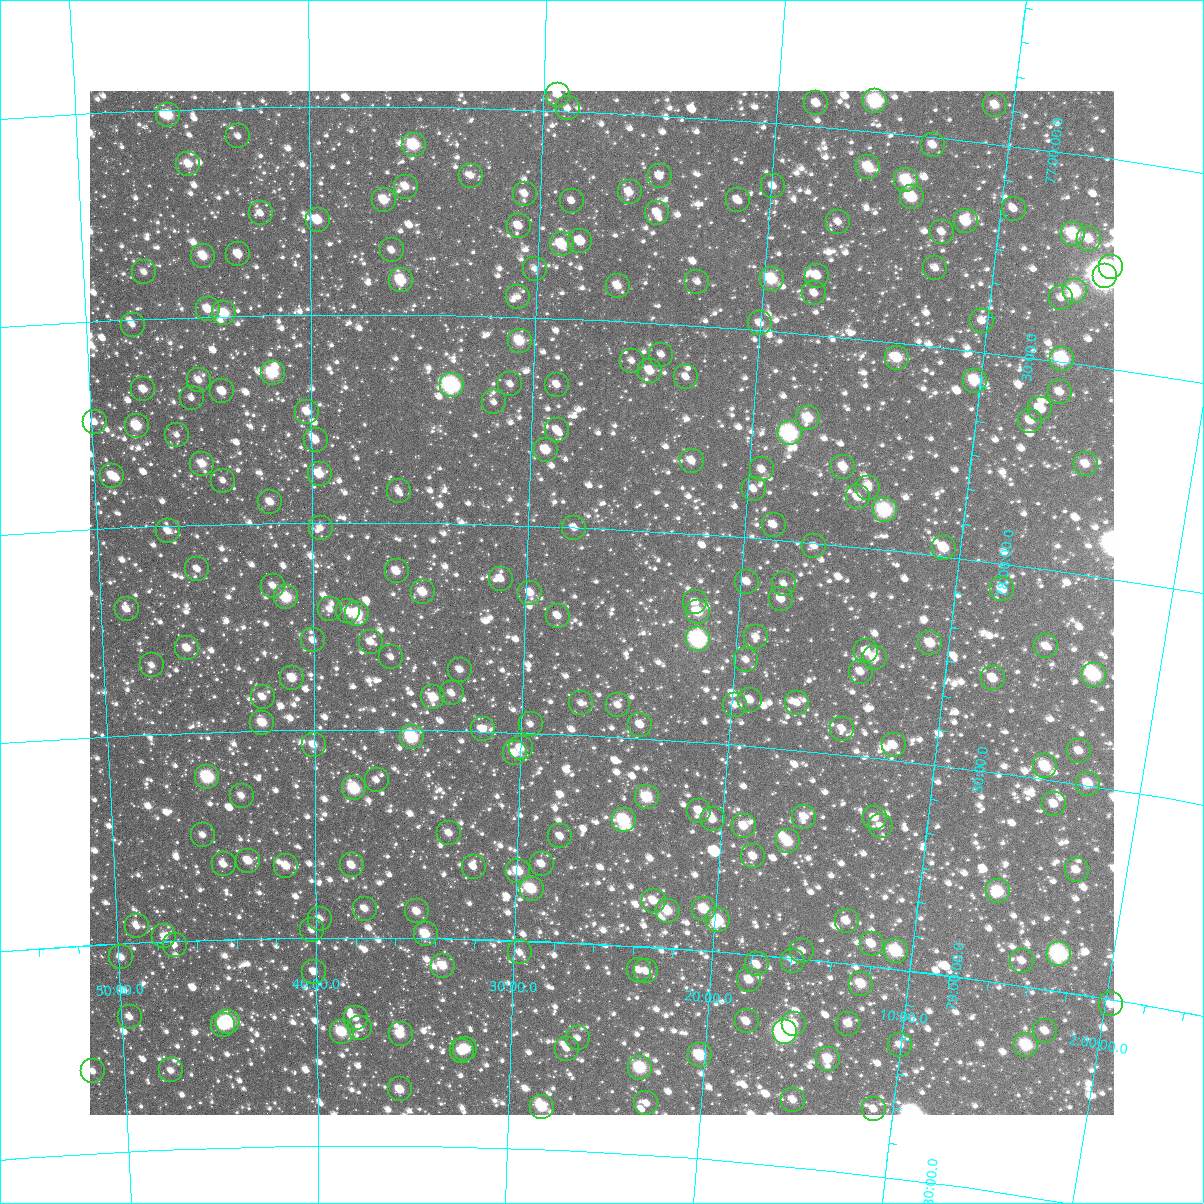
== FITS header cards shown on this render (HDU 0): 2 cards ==
NAXIS1  =                 1024
NAXIS2  =                 1024

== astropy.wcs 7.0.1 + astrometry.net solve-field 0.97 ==
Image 1024 x 1024 px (HDU 0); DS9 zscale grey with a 90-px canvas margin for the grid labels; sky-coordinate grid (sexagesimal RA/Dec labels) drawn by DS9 from the SOLVED WCS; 246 Tycho-2 reference stars matched to detected sources circled (green)
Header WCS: RA---TAN-SIP/DEC--TAN-SIP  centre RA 02:26:26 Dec +78:11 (36.61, +78.18 deg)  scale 8.66 arcsec/px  FOV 147.8' x 147.9'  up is +177 deg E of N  parity flipped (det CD > 0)
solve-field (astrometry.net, Tycho-2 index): VERIFIED the header's WCS against the Tycho-2 star catalogue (verified at 6 index scales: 10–246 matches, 0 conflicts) and refined it, rather than solving blind
Solved WCS: RA---TAN-SIP/DEC--TAN-SIP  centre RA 02:26:27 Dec +78:11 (36.61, +78.18 deg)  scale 8.67 arcsec/px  FOV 147.9' x 147.9'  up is +177 deg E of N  parity flipped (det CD > 0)
The solver's refit moves the header's centre by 0.59 arcsec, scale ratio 1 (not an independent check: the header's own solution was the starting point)
Tycho-2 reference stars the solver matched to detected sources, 246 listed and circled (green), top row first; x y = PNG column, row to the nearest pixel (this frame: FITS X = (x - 90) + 1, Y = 1024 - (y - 91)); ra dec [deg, ICRS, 3 dp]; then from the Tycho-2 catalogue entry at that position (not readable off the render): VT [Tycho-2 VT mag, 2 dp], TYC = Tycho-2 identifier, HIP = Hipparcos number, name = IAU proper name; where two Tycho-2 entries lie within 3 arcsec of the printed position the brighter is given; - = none
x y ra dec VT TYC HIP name
558 95 37.337 +76.962 11.43 4499-1085-1 - -
875 101 33.960 +76.928 8.60 4499-1149-1 - -
816 103 34.584 +76.946 11.49 4499-1259-1 - -
995 105 32.687 +76.908 10.89 4499-1219-1 - -
568 108 37.230 +76.994 12.01 4499-188-1 - -
168 115 41.508 +77.013 9.77 4512-1246-1 - -
238 136 40.762 +77.068 12.03 4512-99-1 - -
414 145 38.874 +77.090 9.43 4499-920-1 - -
933 145 33.303 +77.019 11.05 4499-1167-1 - -
188 164 41.306 +77.132 10.82 4512-1852-1 - -
868 167 33.968 +77.087 9.88 4499-2147-1 - -
471 176 38.253 +77.163 12.07 4499-986-1 - -
660 176 36.209 +77.147 11.82 4499-902-1 - -
906 180 33.547 +77.110 9.50 4499-2125-1 - -
773 186 34.978 +77.153 11.53 4499-2103-1 - -
406 187 38.958 +77.192 10.76 4499-474-1 - -
630 192 36.525 +77.189 10.86 4499-286-1 - -
525 194 37.661 +77.203 11.57 4499-240-1 - -
912 197 33.474 +77.149 9.67 4499-2045-1 - -
384 200 39.190 +77.224 10.58 4499-1066-1 - -
738 200 35.348 +77.193 11.44 4499-1923-1 - -
572 201 37.148 +77.216 12.36 4499-1073-1 - -
1014 209 32.362 +77.150 12.38 4499-1981-1 - -
261 213 40.535 +77.255 11.80 4512-516-1 - -
657 213 36.211 +77.235 11.03 4499-758-1 - -
318 220 39.915 +77.272 10.15 4499-836-1 - -
966 221 32.860 +77.193 10.12 4499-2050-1 - -
838 222 34.240 +77.225 11.71 4499-1943-1 - -
519 226 37.715 +77.281 11.47 4499-1070-1 - -
942 232 33.108 +77.225 12.03 4499-2008-1 - -
1073 234 31.685 +77.191 9.39 4499-1833-1 - -
1089 239 31.510 +77.198 10.70 4499-1905-1 - -
580 241 37.037 +77.313 10.78 4499-1077-1 - -
562 244 37.239 +77.322 9.92 4499-880-1 - -
392 250 39.102 +77.345 11.33 4499-114-1 - -
238 254 40.788 +77.352 10.91 4512-2146-1 - -
203 256 41.175 +77.354 10.11 4512-1094-1 - -
1111 267 31.227 +77.257 10.10 4499-1648-1 - -
935 268 33.133 +77.313 11.61 4499-1792-1 - -
535 269 37.526 +77.382 11.87 4499-678-1 - -
144 272 41.829 +77.388 12.09 4512-1144-1 - -
817 276 34.420 +77.359 10.91 4499-1768-1 - -
1105 276 31.281 +77.281 5.31 4499-2252-1 9727 -
772 279 34.915 +77.375 9.48 4499-2102-1 - -
401 280 39.003 +77.416 9.62 4499-62-1 - -
697 282 35.727 +77.395 12.34 4499-2160-1 - -
618 286 36.604 +77.415 10.72 4499-296-1 - -
1075 291 31.585 +77.327 9.37 4499-1489-1 - -
814 293 34.432 +77.402 11.92 4499-1634-1 - -
518 297 37.699 +77.452 11.92 4499-282-1 - -
1061 298 31.725 +77.348 12.26 4499-1806-1 - -
208 309 41.139 +77.482 10.59 4512-552-1 - -
224 313 40.959 +77.494 9.78 4512-410-1 - -
982 321 32.560 +77.427 11.33 4499-1532-1 - -
760 323 35.004 +77.484 11.30 4499-1719-1 - -
133 325 41.983 +77.514 12.36 4512-776-1 - -
520 341 37.668 +77.557 9.89 4499-630-1 - -
661 355 36.077 +77.575 12.50 4499-236-1 - -
897 358 33.448 +77.538 10.30 4499-1609-1 - -
1062 359 31.626 +77.492 8.75 4499-2238-1 - -
632 361 36.404 +77.594 11.83 4499-238-1 - -
650 371 36.195 +77.616 10.94 4499-976-1 - -
273 373 40.434 +77.639 9.12 4512-932-1 12578 -
686 377 35.786 +77.625 11.77 4499-806-1 - -
199 380 41.263 +77.652 11.26 4512-111-1 - -
975 381 32.557 +77.571 9.73 4499-2021-1 10125 -
510 384 37.756 +77.663 11.83 4499-580-1 - -
452 385 38.418 +77.667 7.74 4499-676-1 11906 -
557 385 37.231 +77.659 11.54 4499-96-1 - -
143 389 41.893 +77.670 10.70 4512-592-1 - -
222 391 41.004 +77.681 11.05 4512-2454-1 - -
1060 392 31.601 +77.572 12.25 4499-2123-1 - -
192 398 41.352 +77.694 12.40 4512-718-1 - -
494 402 37.934 +77.707 12.33 4499-330-1 - -
1040 409 31.790 +77.619 10.86 4499-2085-1 - -
307 412 40.050 +77.733 10.77 4512-57-1 - -
808 418 34.378 +77.702 10.04 4499-1747-1 - -
1030 421 31.884 +77.651 10.82 4499-1741-1 - -
95 422 42.460 +77.743 11.61 4512-574-1 - -
137 426 41.984 +77.757 9.62 4512-2465-1 - -
557 430 37.211 +77.769 11.37 4499-208-1 - -
790 433 34.576 +77.743 7.81 4499-1478-1 10750 -
177 435 41.532 +77.782 12.39 4512-2241-1 - -
316 440 39.955 +77.802 11.00 4499-212-1 - -
546 450 37.328 +77.818 10.35 4499-358-1 - -
692 461 35.662 +77.825 10.93 4499-518-1 - -
202 464 41.252 +77.854 10.47 4512-2261-1 - -
1086 464 31.202 +77.735 11.03 4499-1574-1 - -
843 467 33.931 +77.811 10.45 4499-2019-1 - -
762 469 34.854 +77.834 11.26 4499-1376-1 - -
320 474 39.914 +77.884 10.37 4499-906-1 - -
112 476 42.291 +77.874 10.36 4512-1737-1 - -
223 481 41.021 +77.896 12.22 4512-2509-1 - -
868 488 33.625 +77.856 11.27 4499-1396-1 - -
754 489 34.931 +77.884 11.88 4499-1775-1 - -
399 491 39.003 +77.925 11.96 4499-586-1 - -
858 497 33.736 +77.880 11.03 4499-1328-1 - -
270 502 40.484 +77.950 10.92 4512-1671-1 - -
885 510 33.411 +77.905 8.53 4499-1722-1 10371 -
774 525 34.671 +77.965 11.57 4499-1362-1 - -
321 528 39.905 +78.014 11.94 4499-548-1 - -
574 528 36.967 +78.002 11.62 4499-72-1 - -
168 531 41.673 +78.013 11.30 4512-837-1 - -
814 546 34.180 +78.008 11.94 4499-1656-1 - -
944 548 32.686 +77.979 10.30 4499-2170-1 - -
197 569 41.347 +78.107 11.61 4512-803-1 - -
397 571 39.023 +78.118 10.79 4499-661-1 - -
501 579 37.801 +78.131 11.18 4499-543-1 - -
747 582 34.928 +78.106 11.19 4499-1280-1 - -
784 584 34.492 +78.104 12.19 4499-1686-1 - -
273 586 40.468 +78.151 11.52 4512-727-1 - -
1002 589 31.956 +78.062 11.73 4499-1671-1 - -
423 592 38.712 +78.167 10.35 4499-527-1 - -
530 593 37.451 +78.162 11.23 4499-573-1 - -
286 597 40.317 +78.180 9.40 4512-1837-1 12535 -
781 599 34.510 +78.142 11.22 4499-1577-1 - -
695 602 35.512 +78.165 12.20 4499-297-1 - -
127 609 42.194 +78.197 11.23 4512-1345-1 - -
330 609 39.801 +78.210 11.84 4499-433-1 - -
348 611 39.596 +78.214 11.73 4499-615-1 - -
698 612 35.469 +78.188 10.01 4499-793-1 - -
357 614 39.483 +78.221 9.43 4499-927-1 - -
558 616 37.118 +78.216 11.34 4499-221-1 - -
756 637 34.766 +78.238 11.59 4499-1900-1 - -
698 639 35.446 +78.254 7.55 4499-517-1 - -
313 640 40.004 +78.284 11.40 4512-1301-1 - -
371 642 39.318 +78.288 11.58 4499-253-1 - -
930 643 32.714 +78.211 10.57 4499-1371-1 - -
1046 646 31.359 +78.183 11.27 4499-1545-1 - -
187 648 41.498 +78.296 10.89 4512-1327-1 - -
866 651 33.454 +78.248 11.17 4499-1971-1 - -
391 657 39.077 +78.324 12.13 4499-423-1 - -
875 658 33.348 +78.261 10.49 4499-1407-1 - -
746 660 34.865 +78.294 11.78 4499-817-1 - -
152 665 41.925 +78.334 11.67 4512-1167-1 - -
460 670 38.259 +78.352 11.45 4499-321-1 - -
861 672 33.498 +78.297 11.21 4499-1394-1 - -
1094 675 30.755 +78.235 8.86 4499-1726-1 - -
292 678 40.258 +78.374 10.48 4512-827-1 - -
993 678 31.929 +78.277 11.06 4499-2163-1 - -
452 693 38.351 +78.409 11.34 4499-871-1 - -
263 697 40.616 +78.418 11.20 4512-497-1 - -
433 697 38.568 +78.420 10.48 4499-591-1 - -
750 700 34.777 +78.390 11.12 4499-317-1 - -
581 703 36.795 +78.423 11.80 4499-7-1 - -
797 703 34.215 +78.387 11.45 4499-1640-1 - -
618 705 36.349 +78.424 11.60 4499-429-1 - -
735 705 34.954 +78.404 11.81 4499-897-1 - -
262 723 40.625 +78.480 10.18 4512-421-1 - -
531 724 37.392 +78.479 12.02 4499-271-1 - -
640 725 36.071 +78.467 11.78 4499-525-1 - -
483 729 37.967 +78.495 11.21 4499-1041-1 - -
842 729 33.648 +78.438 12.27 4499-1404-1 - -
412 737 38.822 +78.517 8.76 4499-113-1 12045 -
314 745 40.008 +78.535 11.02 4512-435-1 - -
894 745 33.013 +78.465 11.02 4499-1644-1 - -
521 748 37.501 +78.537 11.02 4499-171-1 - -
1079 751 30.792 +78.421 11.45 4499-1150-1 - -
515 753 37.569 +78.550 11.44 4499-269-1 - -
1045 766 31.170 +78.469 9.71 4499-1463-1 - -
207 777 41.306 +78.608 8.64 4512-311-1 12851 -
377 780 39.245 +78.620 11.74 4499-157-1 - -
1088 784 30.626 +78.496 10.44 4499-1246-1 - -
354 788 39.519 +78.641 9.13 4499-939-1 - -
242 796 40.896 +78.655 11.41 4512-1495-1 - -
647 797 35.939 +78.641 9.60 4499-147-1 - -
1054 804 30.997 +78.556 11.03 4499-1551-1 - -
699 811 35.293 +78.665 11.18 4499-67-1 - -
804 817 34.008 +78.658 11.16 4499-2007-1 - -
875 818 33.146 +78.643 11.33 4499-1870-1 - -
713 819 35.119 +78.683 10.91 4499-361-1 - -
624 820 36.203 +78.700 8.94 4499-489-1 11247 -
744 826 34.730 +78.693 10.67 4499-899-1 - -
881 826 33.061 +78.662 12.62 4499-1500-1 - -
449 833 38.349 +78.746 11.15 4499-669-1 - -
203 835 41.385 +78.747 12.04 4512-5-1 - -
560 836 36.975 +78.746 11.61 4499-31-1 - -
788 841 34.174 +78.721 9.84 4499-969-1 - -
753 856 34.583 +78.764 11.24 4503-1727-1 - -
248 861 40.831 +78.812 10.53 4516-1388-1 - -
224 864 41.138 +78.819 11.09 4516-1690-1 - -
542 864 37.192 +78.814 11.21 4503-1400-1 - -
352 865 39.548 +78.826 10.90 4503-1538-1 - -
286 866 40.364 +78.826 10.55 4516-1260-1 - -
474 867 38.037 +78.825 11.58 4503-1657-1 - -
1077 870 30.607 +78.705 11.13 4499-1720-1 - -
518 871 37.477 +78.833 10.11 4503-1262-1 - -
532 889 37.305 +78.875 9.54 4503-924-1 11577 -
998 891 31.526 +78.783 9.60 4503-1783-1 9803 -
654 901 35.776 +78.888 10.85 4503-1428-1 - -
365 909 39.384 +78.930 11.00 4503-1196-1 - -
704 909 35.141 +78.900 9.99 4503-1006-1 - -
417 911 38.736 +78.936 10.59 4503-1384-1 - -
668 911 35.594 +78.910 10.09 4503-1515-1 - -
320 919 39.950 +78.954 11.26 4503-1569-1 - -
718 920 34.954 +78.925 9.49 4503-1490-1 - -
847 921 33.354 +78.898 12.14 4503-1837-1 - -
137 926 42.250 +78.960 11.53 4516-1632-1 - -
312 930 40.048 +78.981 11.84 4516-2013-1 - -
426 934 38.620 +78.990 9.94 4503-1745-1 - -
164 936 41.913 +78.987 11.56 4516-1792-1 - -
872 944 33.013 +78.946 10.58 4503-2015-1 - -
175 945 41.781 +79.009 11.60 4516-2046-1 - -
802 951 33.869 +78.980 11.60 4503-1755-1 - -
896 951 32.696 +78.956 9.02 4503-1939-1 - -
520 952 37.423 +79.029 11.38 4503-1296-1 - -
1059 954 30.665 +78.911 7.98 4503-1883-1 9544 -
121 957 42.464 +79.033 11.14 4516-1634-1 - -
793 961 33.979 +79.006 11.66 4503-1465-1 - -
1022 961 31.112 +78.940 11.36 4503-1929-1 - -
757 964 34.424 +79.022 11.44 4503-1669-1 - -
443 966 38.393 +79.066 10.54 4503-1432-1 - -
639 970 35.908 +79.057 11.72 4503-1407-1 - -
646 971 35.816 +79.059 12.43 4503-850-1 - -
314 972 40.031 +79.081 11.14 4516-1468-1 - -
749 980 34.505 +79.061 10.81 4503-1610-1 - -
861 984 33.087 +79.044 10.10 4503-2119-1 - -
1111 1004 29.925 +79.012 10.98 4502-905-1 - -
130 1017 42.397 +79.177 11.15 4516-922-1 - -
356 1018 39.498 +79.193 11.69 4503-704-1 - -
747 1021 34.492 +79.161 11.40 4503-1218-1 - -
228 1022 41.143 +79.199 8.74 4516-1246-1 12805 -
794 1024 33.880 +79.157 10.75 4503-1630-1 - -
848 1024 33.193 +79.144 11.23 4503-2033-1 - -
223 1025 41.207 +79.205 9.63 4516-540-1 - -
360 1028 39.446 +79.217 11.12 4503-1639-1 - -
1045 1031 30.692 +79.099 11.13 4503-2067-1 - -
342 1032 39.677 +79.227 9.55 4503-1751-1 - -
785 1032 33.986 +79.179 7.09 4503-1558-1 10560 -
401 1034 38.921 +79.231 10.12 4503-490-1 - -
578 1038 36.640 +79.229 11.83 4503-1389-1 - -
900 1045 32.506 +79.180 11.39 4503-2171-1 - -
1026 1045 30.906 +79.139 9.34 4503-1841-1 - -
465 1049 38.083 +79.264 10.22 4503-656-1 - -
567 1049 36.774 +79.256 11.82 4503-1530-1 - -
462 1051 38.132 +79.271 10.46 4503-1683-1 - -
700 1055 35.054 +79.252 9.78 4503-420-1 - -
828 1059 33.408 +79.232 10.38 4503-1605-1 - -
640 1068 35.814 +79.292 9.07 4503-1066-1 - -
171 1070 41.895 +79.310 11.29 4516-580-1 - -
93 1071 42.908 +79.303 11.53 4516-498-1 - -
400 1089 38.920 +79.365 10.46 4503-1473-1 - -
793 1100 33.804 +79.339 11.17 4503-1707-1 - -
646 1103 35.705 +79.376 11.62 4503-1256-1 - -
542 1107 37.064 +79.399 9.76 4503-1496-1 - -
874 1109 32.748 +79.340 11.56 4503-2001-1 - -